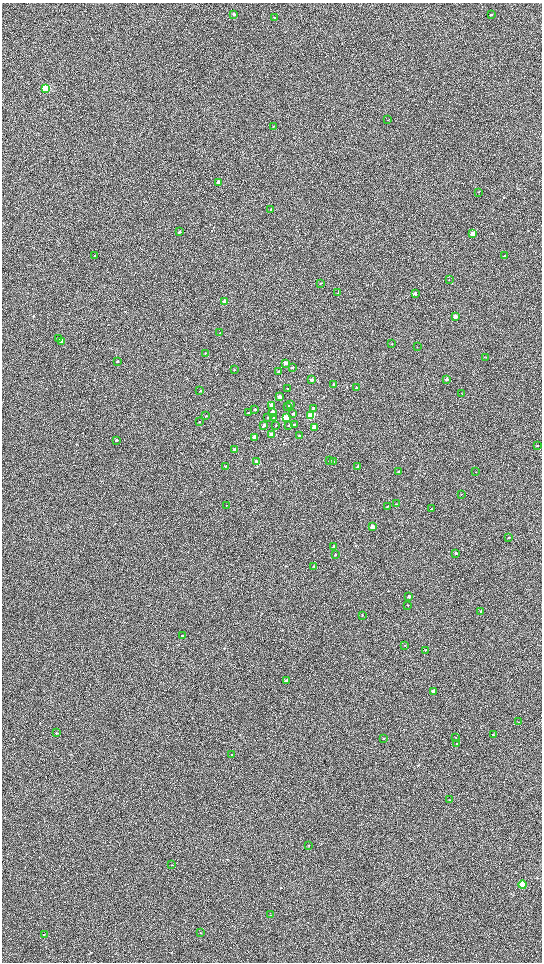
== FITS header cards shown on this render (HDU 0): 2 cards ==
NAXIS1  =                 1080 / length of data axis 1
NAXIS2  =                 1920 / length of data axis 2

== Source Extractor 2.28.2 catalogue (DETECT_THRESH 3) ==
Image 1080 x 1920 px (HDU 0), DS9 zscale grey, zoomed out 1/2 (1 PNG px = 2 x 2 image px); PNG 544 x 964 px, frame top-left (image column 1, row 1919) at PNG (2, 3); each listed source drawn as its Kron ellipse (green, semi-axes under 4 px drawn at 4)
Background 603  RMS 57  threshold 172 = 3 sigma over >= 5 px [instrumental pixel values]
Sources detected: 106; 1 cannot appear on this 1/2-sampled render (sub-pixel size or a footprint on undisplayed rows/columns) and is neither listed nor drawn; the other 105 listed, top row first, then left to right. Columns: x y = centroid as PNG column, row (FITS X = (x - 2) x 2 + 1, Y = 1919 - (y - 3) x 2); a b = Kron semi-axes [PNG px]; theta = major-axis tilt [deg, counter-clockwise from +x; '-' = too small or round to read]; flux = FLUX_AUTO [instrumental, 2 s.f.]
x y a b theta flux
234 14 3 3 - 11000
491 15 2 2 - 9700
274 17 3 2 - 9900
46 88 3 3 - 980000
388 120 2 2 - 4600
274 126 3 2 - 4000
218 182 3 3 - 92000
478 192 2 2 - 5400
271 209 2 2 - 8000
179 232 3 3 - 16000
473 234 3 2 - 220000
94 255 3 2 - 5300
505 256 3 2 - 14000
449 280 2 2 - 3900
321 283 3 2 - 5600
338 293 3 2 - 6100
415 294 3 3 - 25000
225 302 3 3 - 230000
455 316 3 2 - 130000
220 333 3 2 - 8900
58 339 3 3 - 8200
62 341 3 3 - 230000
392 344 2 2 - 4100
417 347 2 2 - 2500
205 353 3 2 - 7400
486 357 2 2 - 6300
118 361 3 3 - 12000
286 363 3 2 - 73000
293 367 3 2 - 12000
234 370 3 3 - 6800
278 372 3 2 - 18000
446 379 3 2 - 34000
311 380 3 2 - 34000
333 384 3 2 - 7300
356 387 2 2 - 11000
288 388 3 2 - 6500
200 391 2 2 - 8500
462 394 2 2 - 3800
280 397 3 3 - 35000
290 404 3 2 - 14000
272 406 3 3 - 220000
288 406 3 2 - 14000
314 408 3 3 - 12000
255 409 3 2 - 13000
272 412 3 3 - 65000
248 413 2 2 - 11000
293 414 3 2 - 15000
206 416 3 2 - 9900
310 416 3 3 - 520000
274 417 3 3 - 28000
286 417 3 3 - 300000
268 418 3 2 - 6700
199 422 3 2 - 8600
294 424 3 2 - 14000
289 425 3 2 - 18000
263 426 3 2 - 42000
276 426 3 2 - 6500
314 427 3 3 - 200000
271 435 3 3 - 160000
299 435 2 2 - 3800
254 437 3 3 - 84000
116 440 3 3 - 17000
537 445 2 2 - 9000
234 449 3 2 - 11000
330 461 3 2 - 10000
334 461 3 2 - 11000
256 462 3 2 - 61000
226 466 3 2 - 13000
358 467 3 2 - 72000
399 471 3 2 - 4700
476 472 2 2 - 4800
462 494 2 2 - 3900
396 504 3 2 - 9100
227 505 2 1 - 3500
387 506 3 2 - 8100
431 509 3 2 - 4900
372 527 3 2 - 100000
509 537 3 2 - 6700
333 547 3 2 - 17000
456 553 2 2 - 26000
335 554 3 2 - 5700
314 566 3 2 - 7900
409 596 2 2 - 30000
408 605 2 2 - 6100
481 611 3 2 - 6900
362 616 3 2 - 5400
182 636 3 2 - 15000
405 646 2 2 - 4600
426 650 3 2 - 8400
286 681 3 2 - 30000
433 691 3 2 - 55000
518 722 3 2 - 6100
57 733 3 3 - 9900
493 735 2 2 - 5600
456 737 3 2 - 3800
384 738 3 2 - 7300
457 744 2 2 - 9600
232 755 3 2 - 5900
450 800 3 2 - 5900
308 845 2 2 - 5000
172 865 4 2 - 5600
523 885 4 3 - 410000
270 915 3 2 - 4000
201 933 2 2 - 4300
44 934 2 2 - 6300
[1 sub-pixel or undisplayed-footprint detection neither listed nor drawn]